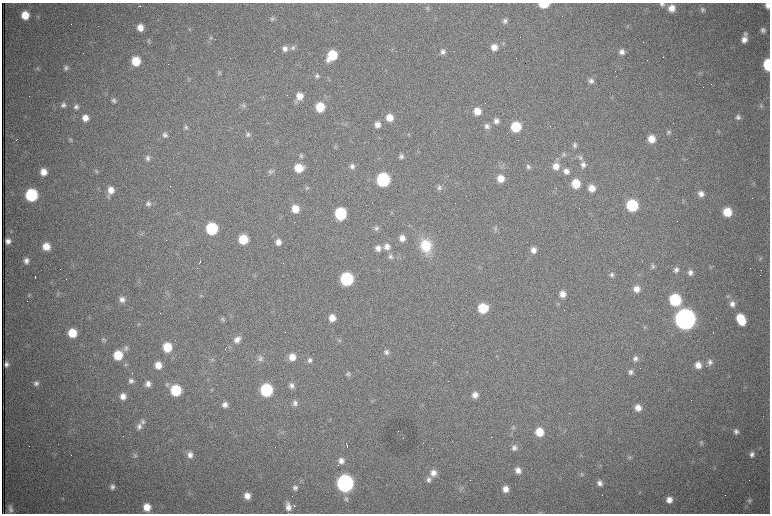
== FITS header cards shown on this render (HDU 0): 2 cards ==
NAXIS1  =                 1536 /fastest changing axis
NAXIS2  =                 1023 /next to fastest changing axis

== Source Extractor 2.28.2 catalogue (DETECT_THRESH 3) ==
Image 1536 x 1023 px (HDU 0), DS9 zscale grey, zoomed out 1/2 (1 PNG px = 2 x 2 image px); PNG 772 x 516 px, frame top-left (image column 1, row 1022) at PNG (2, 3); no overlay
Background 1030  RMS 16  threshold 48.2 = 3 sigma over >= 5 px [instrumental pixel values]
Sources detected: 270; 73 cannot appear on this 1/2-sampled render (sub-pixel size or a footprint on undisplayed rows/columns) and are not listed; the other 197 listed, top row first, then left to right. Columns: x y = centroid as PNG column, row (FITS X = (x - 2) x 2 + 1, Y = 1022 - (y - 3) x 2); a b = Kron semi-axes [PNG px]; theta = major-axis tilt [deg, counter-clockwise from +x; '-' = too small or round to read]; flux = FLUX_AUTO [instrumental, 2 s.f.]
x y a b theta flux
544 4 7 4 0 1.1e+05
662 4 7 6 - 1.1e+04
768 5 5 4 - 2.1e+04
140 6 2 1 - 2.5e+03
427 8 6 6 - 6.9e+03
672 8 7 7 - 3.5e+04
703 10 7 6 - 8.8e+03
25 15 7 7 - 6.5e+04
273 18 6 6 - 7.3e+03
505 21 7 6 - 1.2e+04
140 28 6 6 - 3.1e+04
763 30 7 6 - 1.2e+04
211 37 6 5 - 6.3e+03
744 38 11 5 78 2.9e+04
149 41 6 5 - 5.2e+03
293 47 8 6 16 1.0e+04
494 47 8 7 - 3.0e+04
285 49 7 7 - 1.8e+04
443 52 6 6 - 1.2e+04
622 52 7 7 - 1.7e+04
332 55 9 7 54 1.3e+05
136 61 7 7 - 8.9e+04
190 65 2 1 - 9.9e+04
768 65 8 5 -88 2.0e+05
37 68 5 3 - 3.5e+03
66 68 6 6 - 1.0e+04
219 73 6 4 -65 5.4e+03
317 76 7 6 - 9.9e+03
591 81 8 7 - 1.5e+04
300 96 8 7 - 3.4e+04
113 100 7 6 - 1.0e+04
296 102 6 5 - 6.9e+03
63 105 7 6 - 1.2e+04
243 105 7 6 - 7.5e+03
761 106 6 5 - 7.3e+03
76 107 7 6 - 1.2e+04
320 107 7 7 - 9.5e+04
477 111 7 7 - 4.2e+04
738 117 7 6 - 1.3e+04
85 118 7 7 - 3.1e+04
389 118 7 7 - 4.4e+04
496 121 8 7 - 1.8e+04
377 125 7 6 - 2.3e+04
487 126 8 8 - 1.9e+04
186 127 6 6 - 8.6e+03
516 127 7 7 - 1.3e+05
669 132 6 5 - 7.2e+03
248 134 6 6 - 9.5e+03
408 134 4 3 - 3.5e+03
165 135 8 7 - 1.3e+04
17 139 2 1 - 2.2e+03
651 139 7 7 - 4.3e+04
70 140 6 5 - 6.0e+03
575 145 7 6 - 1.0e+04
336 146 6 3 35 3.8e+03
564 154 6 5 - 6.5e+03
301 156 7 6 - 9.2e+03
401 156 7 6 - 1.1e+04
580 157 8 6 -64 1.2e+04
148 158 7 6 - 1.2e+04
583 165 7 7 - 1.6e+04
352 166 7 6 - 1.3e+04
556 166 11 8 81 3.7e+04
528 167 7 6 - 1.0e+04
299 168 8 8 - 7.2e+04
96 171 6 5 - 5.9e+03
271 171 10 5 20 9.7e+03
566 171 8 7 - 2.0e+04
43 172 7 6 - 3.6e+04
501 178 8 7 - 4.4e+04
383 180 8 7 - 4.8e+05
576 183 7 7 - 8.4e+04
753 184 4 4 - 4.2e+03
439 187 7 6 - 1.1e+04
307 188 7 5 48 6.2e+03
592 188 7 7 - 3.4e+04
111 190 8 7 - 3.6e+04
701 194 7 7 - 2.0e+04
31 195 8 7 - 3.7e+05
684 201 3 2 - 2.6e+03
148 204 8 8 - 1.5e+04
632 205 7 7 - 2.6e+05
295 209 7 7 - 4.8e+04
727 212 8 7 - 8.5e+04
340 213 8 7 - 2.8e+05
391 213 4 3 - 3.2e+03
376 228 6 6 - 9.1e+03
212 229 8 7 - 2.9e+05
495 229 10 4 84 8.6e+03
141 234 4 4 - 4.7e+03
402 238 7 7 - 2.5e+04
243 239 7 7 - 1.1e+05
8 241 5 5 - 1.7e+04
278 242 7 7 - 2.4e+04
46 246 7 7 - 5.1e+04
387 246 8 8 - 2.5e+04
426 246 16 13 -71 1.2e+05
378 248 7 7 - 2.0e+04
533 250 7 7 - 2.3e+04
390 256 7 7 - 1.2e+04
760 258 7 4 78 6.8e+03
26 261 7 6 - 1.7e+04
200 262 5 1 - 4.4e+03
653 266 6 5 - 7.2e+03
197 268 2 1 - 1.2e+03
676 270 6 6 - 1.2e+04
690 273 7 7 - 1.6e+04
254 275 5 3 - 3.4e+03
612 275 7 6 - 1.0e+04
35 277 2 1 - 2.7e+03
347 279 8 7 - 4.4e+05
636 289 7 7 - 3.0e+04
58 294 6 4 80 5.8e+03
563 294 7 7 - 2.6e+04
29 295 6 4 76 4.9e+03
201 295 4 4 - 4.4e+03
728 296 6 5 - 6.0e+03
122 299 7 6 - 1.9e+04
675 300 8 7 - 2.7e+05
558 304 6 4 87 5.8e+03
732 304 8 7 - 1.8e+04
483 308 8 7 - 1.1e+05
332 318 7 7 - 3.7e+04
222 319 7 6 - 8.0e+03
685 319 9 8 - 4.8e+06
741 319 11 7 -64 1.1e+05
139 325 4 3 - 3.8e+03
644 327 5 3 - 4.3e+03
72 333 7 7 - 8.4e+04
237 339 11 7 42 2.4e+04
103 340 7 5 -61 6.8e+03
339 340 6 3 19 4.5e+03
167 347 8 7 - 9.4e+04
126 348 8 7 - 1.1e+04
386 352 7 6 - 1.2e+04
118 355 8 7 - 9.5e+04
292 357 8 7 - 4.0e+04
260 358 9 8 - 1.4e+04
212 359 6 4 81 6.0e+03
635 359 7 6 - 1.3e+04
310 360 6 6 - 1.1e+04
710 362 8 7 - 1.4e+04
6 364 5 4 - 1.2e+04
125 364 5 4 - 4.6e+03
158 365 7 6 - 3.8e+04
698 365 7 7 - 3.0e+04
631 372 6 6 - 1.2e+04
132 373 2 2 - 1.0e+03
348 374 7 6 - 8.6e+03
131 381 6 6 - 1.2e+04
36 383 6 6 - 1.1e+04
148 384 6 6 - 1.7e+04
167 384 6 5 - 8.4e+03
292 385 7 6 - 1.4e+04
176 390 7 7 - 2.0e+05
266 390 8 7 - 3.6e+05
475 395 7 7 - 2.3e+04
123 396 7 6 - 2.5e+04
295 403 7 7 - 1.4e+04
225 405 7 7 - 1.9e+04
638 408 8 7 - 3.1e+04
143 421 7 6 - 9.9e+03
139 426 9 7 64 1.7e+04
513 427 6 4 -58 5.4e+03
736 431 6 5 - 1.2e+04
539 432 7 7 - 6.7e+04
701 443 6 5 - 6.0e+03
347 445 5 1 - 4.6e+03
514 448 7 6 - 1.4e+04
752 454 7 6 - 1.5e+04
135 455 7 6 - 8.4e+03
190 455 8 7 - 2.0e+04
581 455 4 2 - 2.3e+03
629 457 7 6 - 7.9e+03
341 461 7 7 - 2.1e+04
518 470 7 7 - 2.3e+04
433 473 9 8 - 2.9e+04
582 475 6 4 83 5.7e+03
429 480 8 7 - 1.6e+04
345 483 8 8 - 1.5e+06
600 483 7 6 - 1.8e+04
112 487 7 6 - 1.3e+04
295 488 7 6 - 1.2e+04
460 489 7 6 - 9.1e+03
505 489 7 7 - 2.9e+04
640 492 5 3 - 3.4e+03
247 496 7 6 - 2.9e+04
62 498 6 3 -38 3.8e+03
346 499 6 6 - 8.7e+03
669 500 7 6 - 2.7e+04
749 501 7 6 - 8.8e+03
294 506 2 1 - 4.3e+03
147 507 7 6 - 4.7e+04
288 507 11 6 -78 2.7e+04
286 508 3 3 - 5.3e+03
10 509 10 5 -80 1.4e+04
539 513 6 3 -3 3.7e+03
At the frame edge (FLAGS 8, measured only in part): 5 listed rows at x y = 544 4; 662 4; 768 5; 768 65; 539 513
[73 sub-pixel or undisplayed-footprint detections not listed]